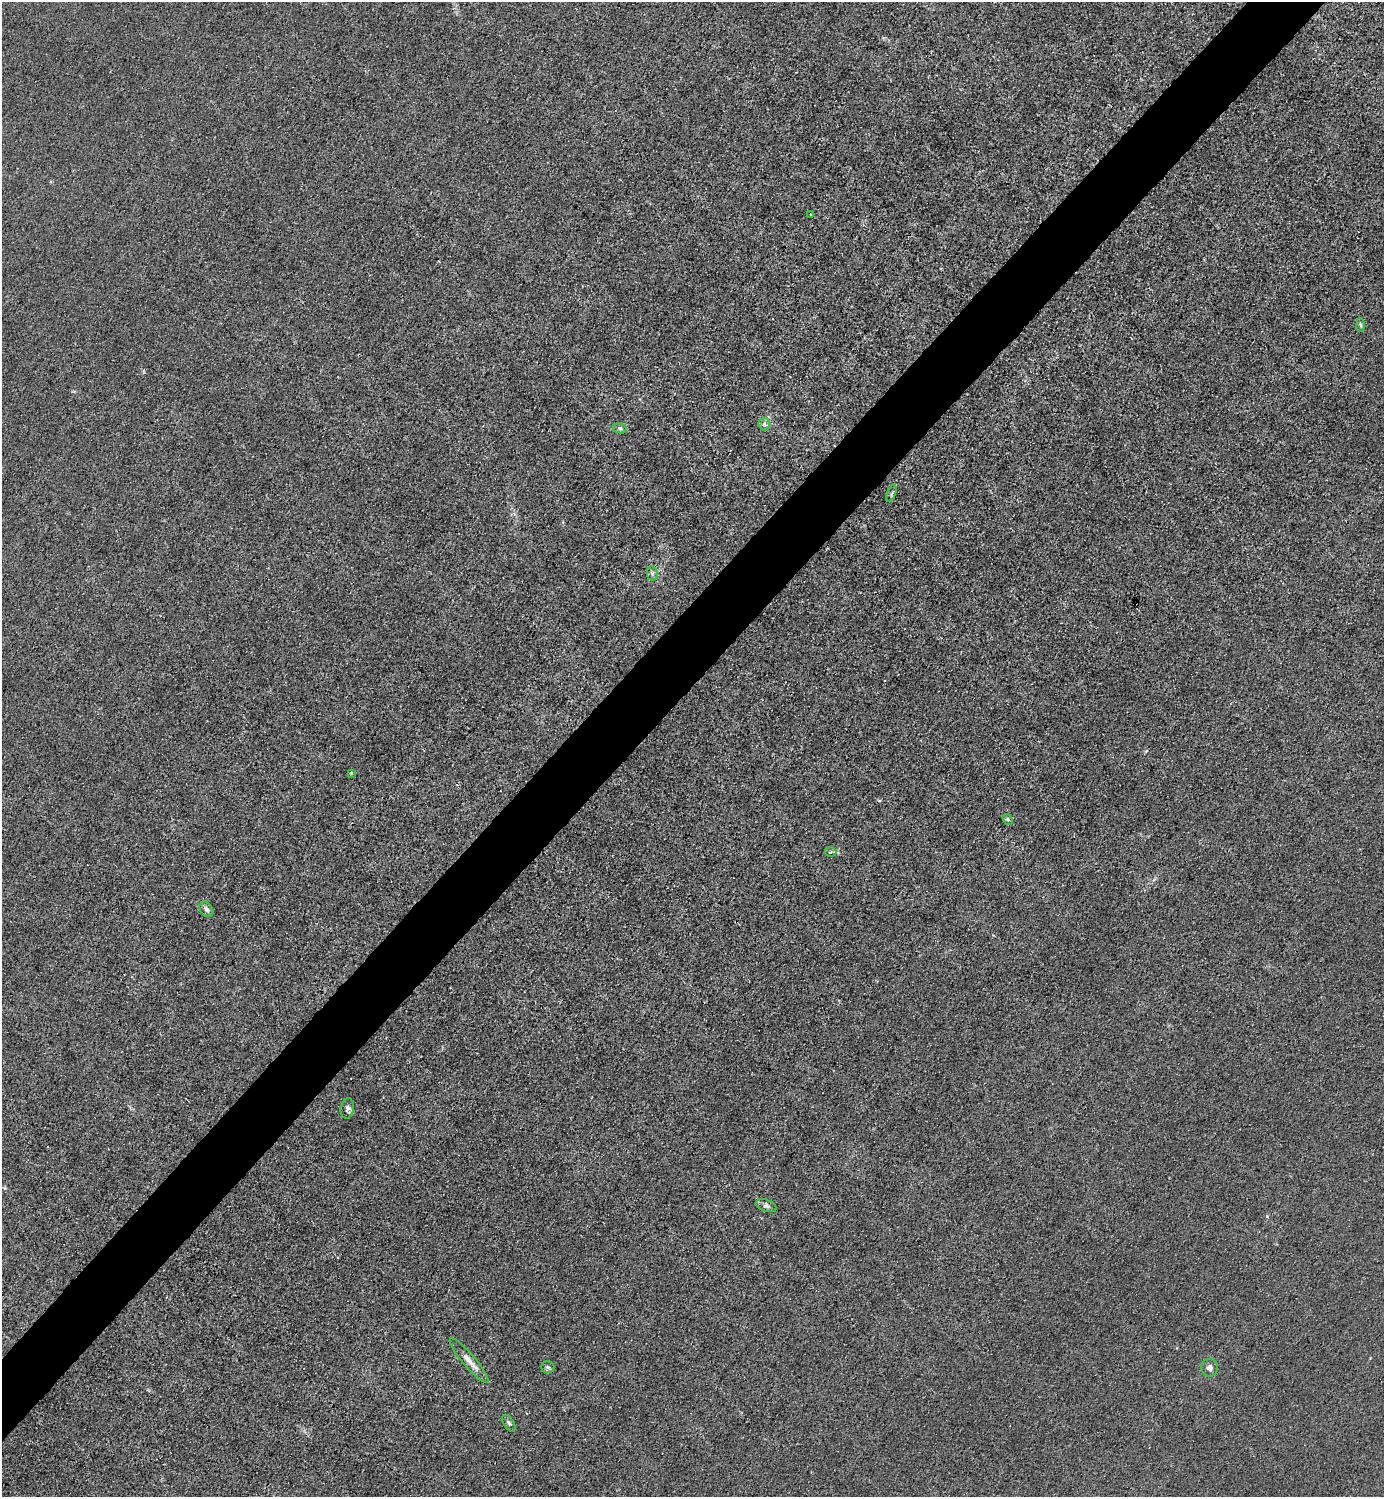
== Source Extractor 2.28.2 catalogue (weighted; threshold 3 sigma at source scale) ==
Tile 10 of 4 x 4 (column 2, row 3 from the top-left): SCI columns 1683-3064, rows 1498-2992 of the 5985 x 5985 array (HDU 1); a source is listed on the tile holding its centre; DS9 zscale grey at full resolution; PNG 1386 x 1499 px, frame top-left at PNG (2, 2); each listed source drawn as its Kron ellipse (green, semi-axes under 4 px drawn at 4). Shown black and unused: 5% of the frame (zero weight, under 3 of 4 exposures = <1% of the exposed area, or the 3 px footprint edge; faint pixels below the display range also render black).
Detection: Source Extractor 2.28.2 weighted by HDU 2 'WHT'; one run over the whole footprint, this tile lists its part. Background 0.0213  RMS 0.0062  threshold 0.0279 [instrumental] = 3 sigma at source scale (4.5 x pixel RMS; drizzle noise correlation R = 1.50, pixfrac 1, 0.05/0.05 arcsec/px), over >= 5 px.
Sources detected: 16; all 16 listed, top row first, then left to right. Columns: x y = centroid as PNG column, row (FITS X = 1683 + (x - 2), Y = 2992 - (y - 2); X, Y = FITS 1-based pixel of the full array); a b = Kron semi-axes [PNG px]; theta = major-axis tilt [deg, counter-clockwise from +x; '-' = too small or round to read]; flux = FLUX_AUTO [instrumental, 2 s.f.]
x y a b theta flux
811 214 4 2 - 0.91
1361 325 6 4 -87 1.1
764 424 6 6 - 1.6
620 428 7 5 -8 1.4
891 493 9 3 69 0.99
652 573 7 5 -79 1.3
351 773 4 3 - 0.54
1008 819 6 4 -55 0.85
831 852 6 5 - 1.1
206 909 8 6 -55 1.8
347 1108 10 7 79 2.1
766 1206 11 5 -20 1.8
469 1361 28 6 -49 5.6
547 1367 7 6 - 1.3
1210 1368 9 8 - 2.8
509 1423 9 5 -58 1.4